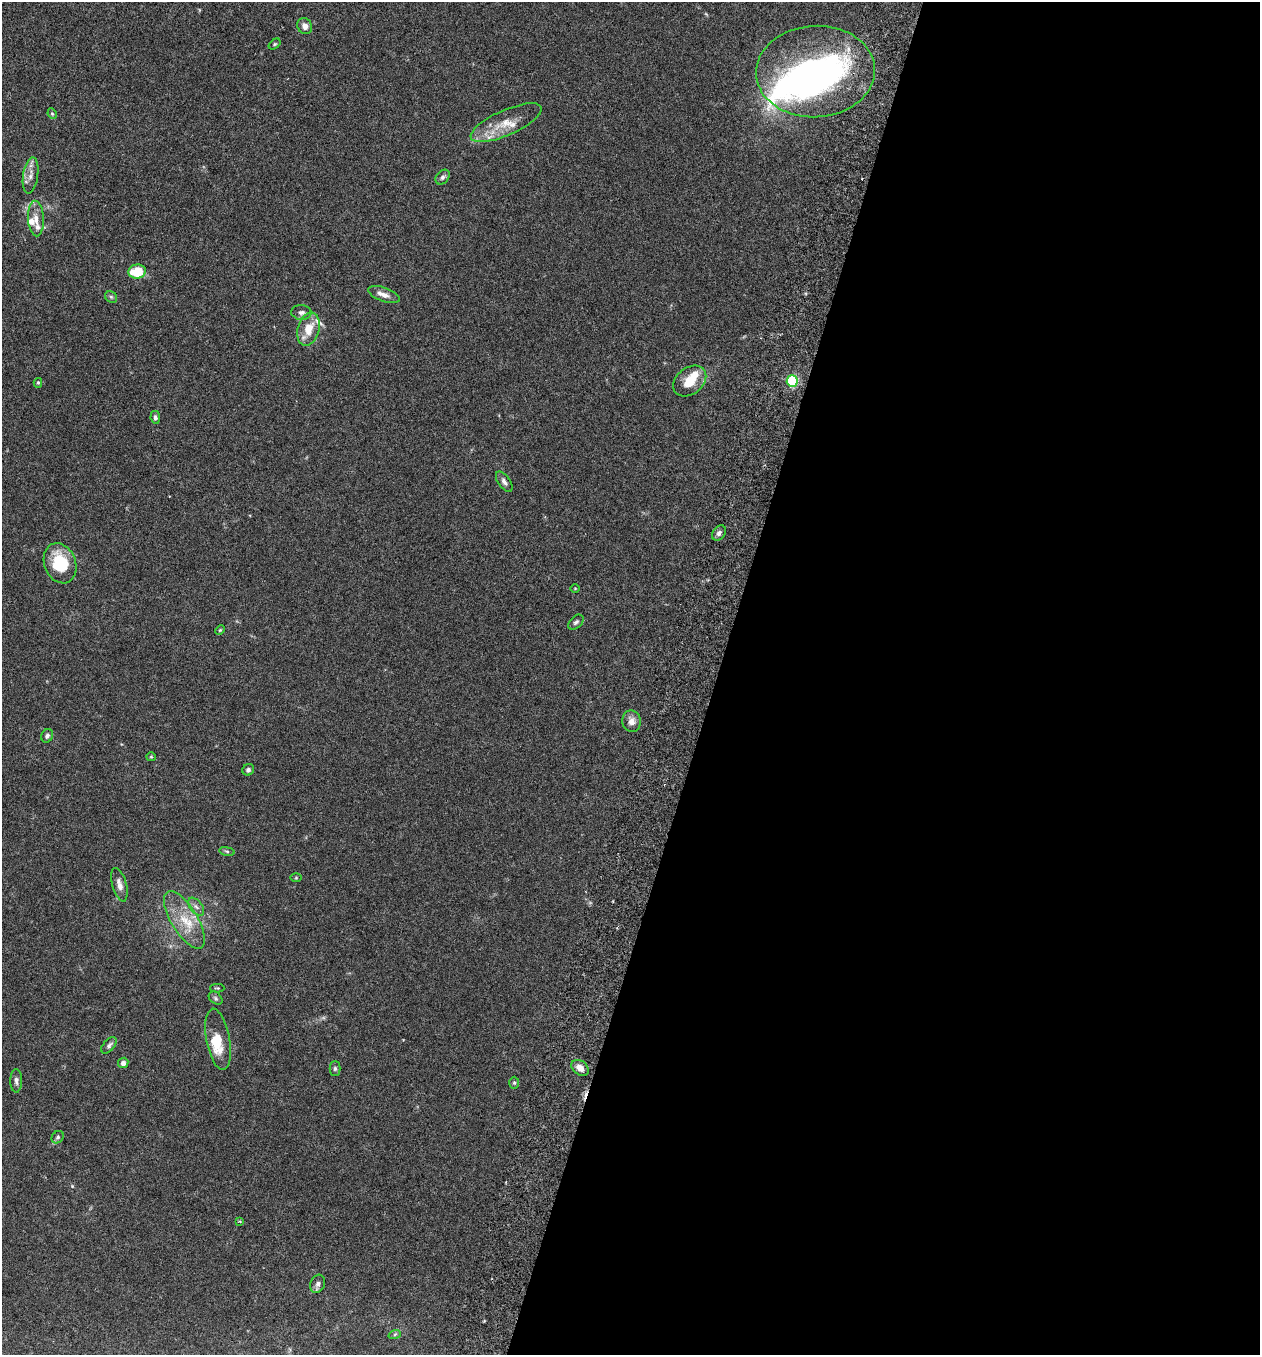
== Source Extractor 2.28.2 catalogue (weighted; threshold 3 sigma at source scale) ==
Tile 12 of 4 x 4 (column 4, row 3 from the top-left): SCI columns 3965-5222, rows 1381-2733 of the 5543 x 5465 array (HDU 1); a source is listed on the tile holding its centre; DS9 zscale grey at full resolution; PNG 1262 x 1357 px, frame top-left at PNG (2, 2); each listed source drawn as its Kron ellipse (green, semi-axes under 4 px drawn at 4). Shown black and unused: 43% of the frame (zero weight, under 3 of 6 exposures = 3% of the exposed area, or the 3 px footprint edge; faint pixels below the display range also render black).
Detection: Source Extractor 2.28.2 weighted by HDU 2 'WHT'; one run over the whole footprint, this tile lists its part. Background 0.0173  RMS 0.0019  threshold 0.00795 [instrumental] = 3 sigma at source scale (4.09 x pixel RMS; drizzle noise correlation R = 1.36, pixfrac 0.8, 0.05/0.05 arcsec/px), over >= 5 px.
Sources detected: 54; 2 inside a brighter object's white glare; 1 cosmic-ray / hot-pixel residue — neither listed nor drawn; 6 inside a brighter listed object's ellipse — not listed separately; the other 45 listed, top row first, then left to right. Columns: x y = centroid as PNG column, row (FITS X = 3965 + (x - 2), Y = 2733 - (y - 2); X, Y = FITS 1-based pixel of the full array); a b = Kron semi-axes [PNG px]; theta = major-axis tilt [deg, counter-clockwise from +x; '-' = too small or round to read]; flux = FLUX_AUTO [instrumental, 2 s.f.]
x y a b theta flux
305 26 8 7 - 0.88
275 44 7 4 36 0.23
815 71 59 45 3 60
52 114 5 4 - 0.24
506 123 38 12 24 4.2
31 175 18 7 82 1.3
443 177 8 6 49 0.52
36 218 18 8 -87 1.5
137 271 9 7 5 5.7
384 295 16 7 -20 1.2
111 297 6 5 - 0.34
301 312 10 7 -4 0.7
308 329 17 11 75 3.2
690 381 18 13 38 3.5
792 381 6 5 - 19
38 383 5 4 - 0.21
155 417 6 5 - 0.47
504 482 12 6 -55 0.67
719 533 8 6 53 0.56
60 563 21 15 -68 7.2
575 588 5 3 - 0.15
576 622 9 6 43 0.48
220 630 5 3 - 0.18
632 721 11 9 -77 1.4
47 736 7 5 62 0.44
151 757 5 4 - 0.2
248 770 6 5 - 0.5
227 851 8 4 -9 0.28
296 878 6 4 1 0.18
119 885 17 7 -74 1.1
196 907 10 6 -51 0.73
184 920 32 13 -59 4.9
217 988 7 3 0 0.19
216 998 8 5 -42 0.36
218 1039 31 11 -79 4
109 1045 10 5 48 0.54
123 1063 5 5 - 0.65
580 1068 9 7 -40 1.3
335 1069 7 5 -90 0.35
16 1081 12 6 -90 0.61
514 1083 6 5 - 0.28
58 1137 7 5 51 0.36
240 1221 4 3 - 0.19
318 1284 9 7 69 0.65
395 1334 6 4 19 0.23